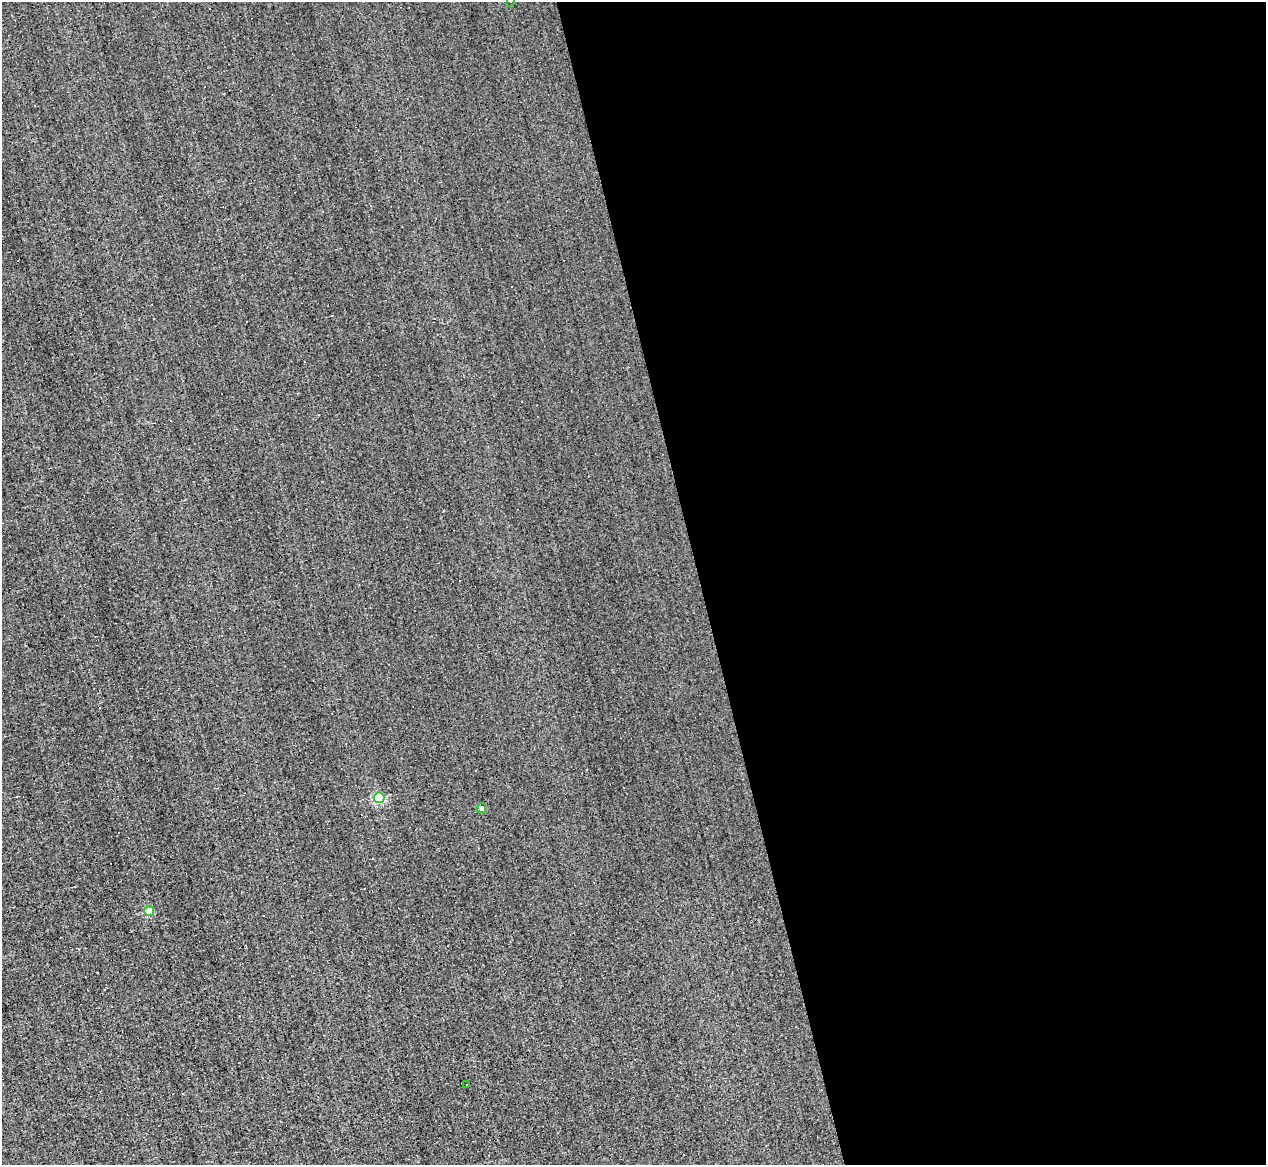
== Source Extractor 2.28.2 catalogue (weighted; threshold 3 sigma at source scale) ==
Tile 8 of 4 x 4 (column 4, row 2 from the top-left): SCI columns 3794-5057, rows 2568-3730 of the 5057 x 5015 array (HDU 1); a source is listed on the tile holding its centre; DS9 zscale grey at full resolution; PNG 1268 x 1167 px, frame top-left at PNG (2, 2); each listed source drawn as its Kron ellipse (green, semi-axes under 4 px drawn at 4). Shown black and unused: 45% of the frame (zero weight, under 3 of 4 exposures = <1% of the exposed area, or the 3 px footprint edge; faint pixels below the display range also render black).
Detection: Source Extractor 2.28.2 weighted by HDU 2 'WHT'; one run over the whole footprint, this tile lists its part. Background -0.00238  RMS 0.051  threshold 0.228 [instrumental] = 3 sigma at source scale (4.5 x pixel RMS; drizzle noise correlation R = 1.50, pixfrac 1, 0.05/0.05 arcsec/px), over >= 5 px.
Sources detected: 10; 5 cosmic-ray / hot-pixel residue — neither listed nor drawn; the other 5 listed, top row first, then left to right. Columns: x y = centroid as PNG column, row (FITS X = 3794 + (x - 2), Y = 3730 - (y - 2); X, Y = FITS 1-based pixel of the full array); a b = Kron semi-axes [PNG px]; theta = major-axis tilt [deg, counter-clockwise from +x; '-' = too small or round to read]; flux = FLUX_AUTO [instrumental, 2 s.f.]
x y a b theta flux
510 2 3 3 - 6.6
379 798 5 5 - 550
481 808 5 5 - 16
149 911 5 4 - 130
467 1084 2 2 - 3.6
Isophote crosses this tile's border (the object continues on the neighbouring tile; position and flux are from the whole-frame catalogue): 1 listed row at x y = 510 2